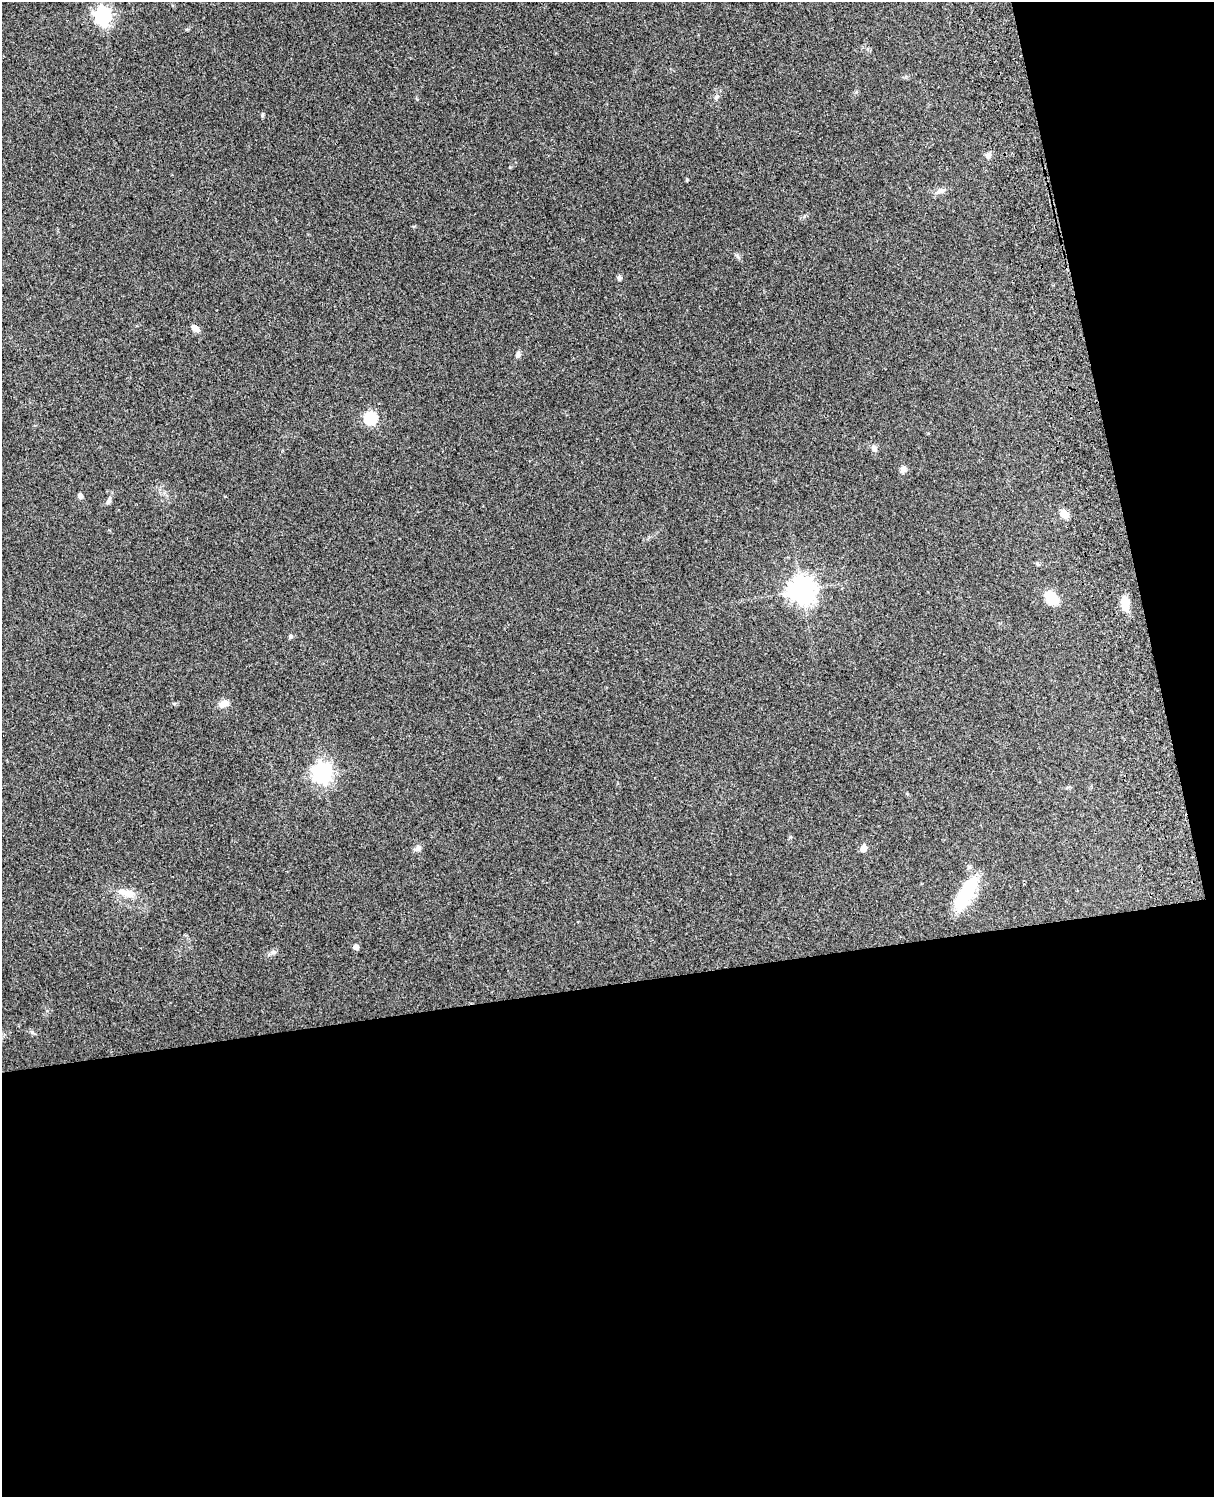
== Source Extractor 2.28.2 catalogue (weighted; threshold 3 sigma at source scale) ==
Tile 12 of 4 x 3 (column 4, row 3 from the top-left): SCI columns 3756-4967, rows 165-1659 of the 5087 x 4928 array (HDU 1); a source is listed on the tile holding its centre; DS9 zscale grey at full resolution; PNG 1216 x 1499 px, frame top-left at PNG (2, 2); no overlay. Shown black and unused: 39% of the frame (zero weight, under 3 of 4 exposures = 6% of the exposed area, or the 3 px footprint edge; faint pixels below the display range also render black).
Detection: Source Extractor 2.28.2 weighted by HDU 2 'WHT'; one run over the whole footprint, this tile lists its part. Background 0.281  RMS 0.0092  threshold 0.0415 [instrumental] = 3 sigma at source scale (4.5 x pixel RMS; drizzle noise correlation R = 1.50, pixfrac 1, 0.05/0.05 arcsec/px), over >= 5 px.
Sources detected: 25; all 25 listed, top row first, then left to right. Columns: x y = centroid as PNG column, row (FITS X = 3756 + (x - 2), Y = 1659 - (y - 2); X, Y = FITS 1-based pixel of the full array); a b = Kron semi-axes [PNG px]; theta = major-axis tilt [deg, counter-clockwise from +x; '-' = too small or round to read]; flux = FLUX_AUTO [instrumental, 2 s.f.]
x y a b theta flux
103 16 7 7 - 300
262 115 8 4 89 1.2
988 156 8 7 - 3
940 191 11 6 29 3.7
619 277 7 6 - 1.8
195 328 9 6 -44 5.7
518 355 8 6 61 2.3
370 418 6 6 - 100
874 448 9 7 -63 3.5
903 469 8 8 - 3.2
80 496 6 5 - 2.6
109 501 10 6 64 2.8
1064 514 10 7 -43 8.3
802 590 9 9 - 780
1051 598 12 9 -48 24
1125 603 12 7 -85 21
290 636 5 5 - 1.8
224 704 14 8 18 5.5
322 773 7 7 - 440
863 848 5 5 - 11
418 849 10 6 15 3
128 893 19 11 -19 11
966 894 44 16 61 40
356 947 4 4 - 6.1
273 952 6 6 - 2.2
Unlisted compact peaks at least as high as the median listed source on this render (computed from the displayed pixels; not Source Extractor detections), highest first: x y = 687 179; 737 256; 716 97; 174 704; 804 216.